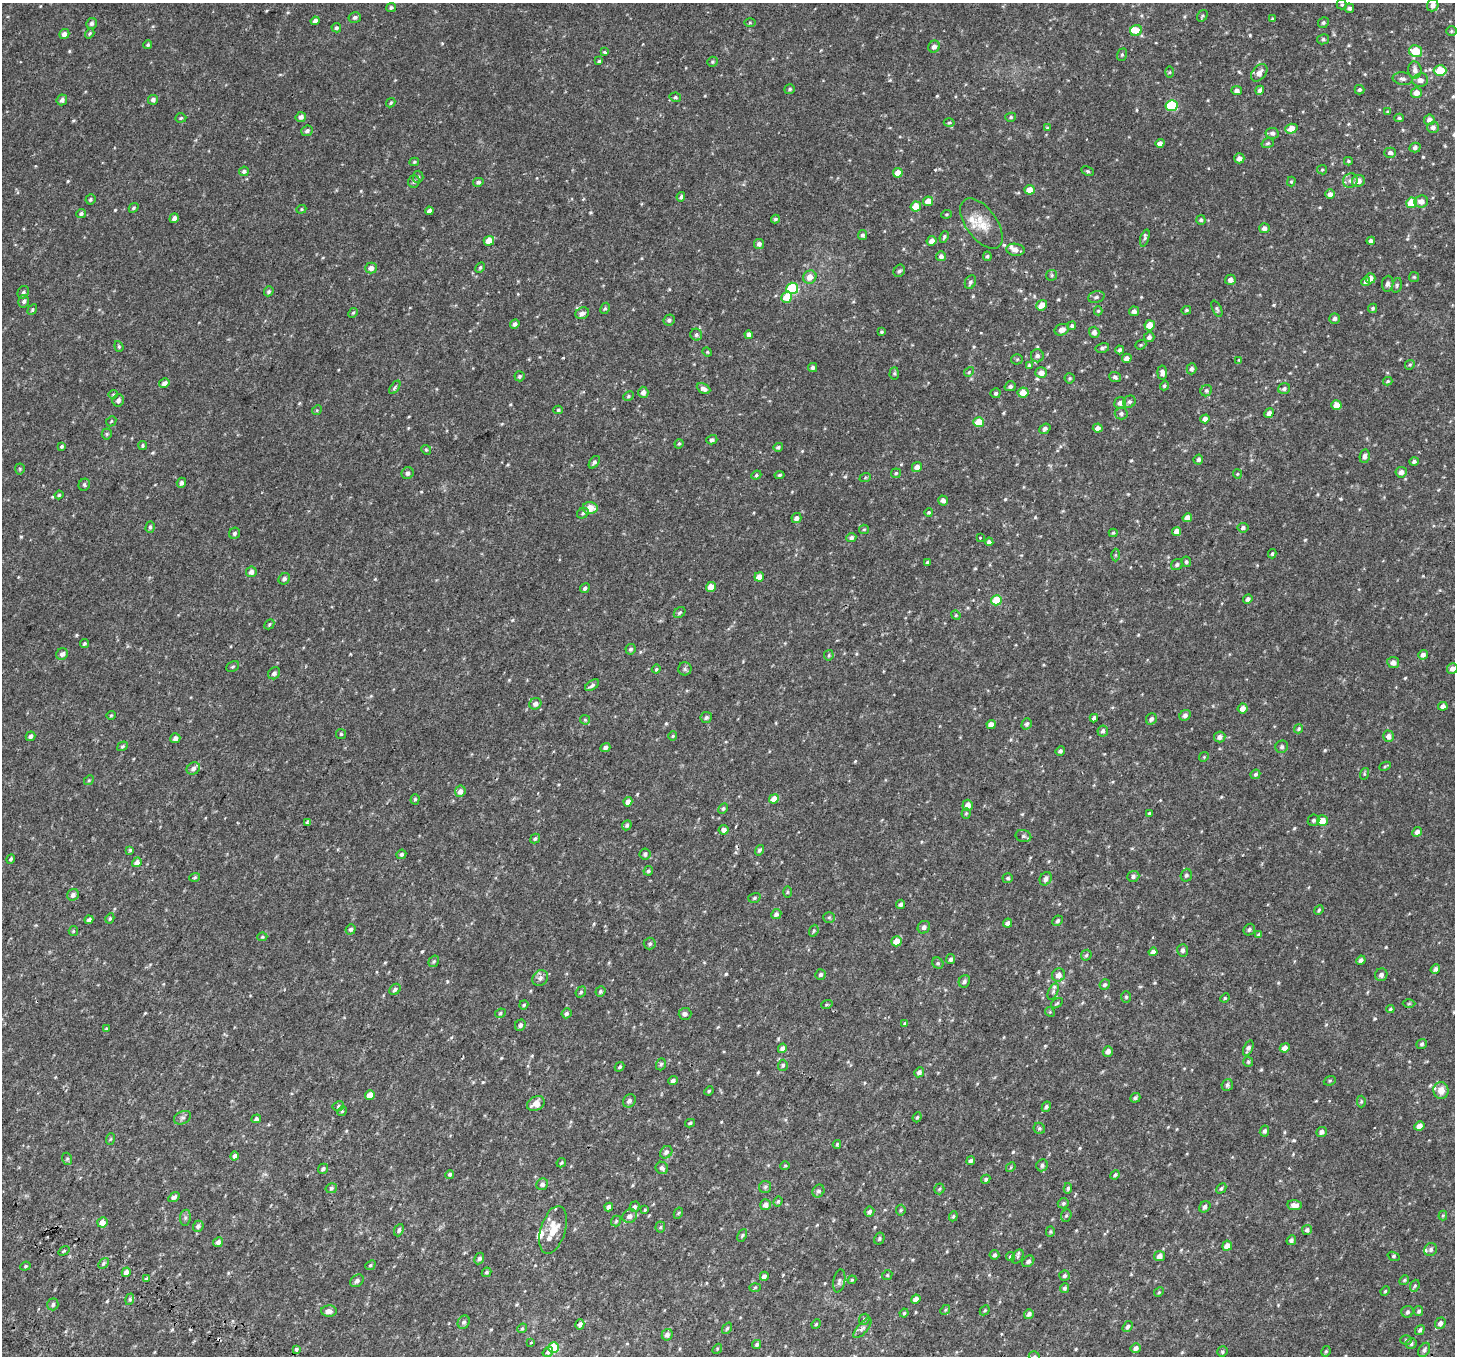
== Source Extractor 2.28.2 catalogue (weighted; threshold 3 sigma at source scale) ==
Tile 7 of 4 x 4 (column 3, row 2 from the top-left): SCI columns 2985-4437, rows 3021-4374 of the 5977 x 6104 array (HDU 1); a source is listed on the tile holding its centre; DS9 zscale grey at full resolution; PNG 1457 x 1358 px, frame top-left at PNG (2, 3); each listed source drawn as its Kron ellipse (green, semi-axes under 4 px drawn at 4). Shown black and unused: <1% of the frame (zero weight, under 2 of 3 exposures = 6% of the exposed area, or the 3 px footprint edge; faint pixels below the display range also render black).
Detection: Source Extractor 2.28.2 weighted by HDU 2 'WHT'; one run over the whole footprint, this tile lists its part. Background 0.0187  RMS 0.0068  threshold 0.0308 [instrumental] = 3 sigma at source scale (4.5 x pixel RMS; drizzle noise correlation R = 1.50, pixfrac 1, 0.0396/0.0396 arcsec/px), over >= 5 px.
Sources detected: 624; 4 cosmic-ray / hot-pixel residue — neither listed nor drawn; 11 inside a brighter listed object's ellipse — not listed separately; of the other 609, all 500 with FLUX_AUTO >= 0.692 (the completeness limit of this list) listed and drawn (109 fainter detections not listed), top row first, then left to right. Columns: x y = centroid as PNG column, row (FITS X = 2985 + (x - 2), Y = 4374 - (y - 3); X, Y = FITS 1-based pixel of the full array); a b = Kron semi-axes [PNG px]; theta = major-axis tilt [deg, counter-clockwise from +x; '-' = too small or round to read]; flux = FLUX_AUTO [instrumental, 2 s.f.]
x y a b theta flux
1342 4 5 5 - 0.92
1433 5 6 5 - 2.5
391 7 5 4 - 1.2
1349 8 5 5 - 1.6
1202 16 6 5 - 1
355 17 6 5 - 1.9
1272 19 4 3 - 0.74
315 21 4 4 - 2.3
750 22 6 4 -1 0.76
92 23 5 5 - 1.6
1323 23 6 5 - 1.3
336 28 5 4 - 1.4
1136 30 6 5 - 6.6
1451 31 5 5 - 0.92
90 33 5 4 - 0.88
64 34 5 4 - 2.2
1323 39 6 5 - 1.2
148 45 4 4 - 0.93
934 47 6 5 - 2.3
1416 51 6 5 - 13
605 52 3 3 - 2.2
1122 55 6 5 - 1
599 61 3 3 - 0.73
713 62 5 5 - 0.84
1415 70 8 6 -83 3.6
1440 71 6 5 - 15
1170 72 6 4 89 0.78
1259 73 10 6 51 3.7
1403 79 10 6 -7 2
1420 80 8 6 7 3.1
790 89 5 5 - 1.1
1237 90 5 4 - 2.2
1260 90 5 4 - 1.6
1360 90 5 4 - 1.2
1416 93 5 5 - 4.7
675 97 6 4 -13 0.94
62 100 5 5 - 2.1
153 100 5 5 - 1.6
391 103 5 4 - 0.83
1171 106 6 5 - 35
1388 112 4 4 - 1
301 117 5 5 - 2
1011 117 5 4 - 0.95
181 118 5 4 - 0.91
1399 118 5 4 - 0.94
1429 120 5 5 - 2.3
949 123 5 3 - 0.74
1433 127 6 5 - 2.3
1047 128 4 3 - 0.7
1291 129 6 4 18 7.5
307 131 6 5 - 1.7
1272 133 7 5 -10 1.7
1160 143 5 4 - 2.5
1268 143 6 4 16 0.96
1415 148 5 5 - 1.6
1390 153 6 5 - 1.9
1239 158 5 5 - 3
1348 161 4 3 - 0.81
414 162 5 3 - 0.81
1322 170 5 4 - 0.78
244 171 5 5 - 1.6
1088 171 6 4 -26 0.91
898 173 5 5 - 5.8
418 177 6 5 - 0.97
1350 181 7 7 - 2.4
1358 181 6 5 - 4.2
414 182 6 5 - 1.4
478 182 5 4 - 1.4
1291 182 5 4 - 0.8
1029 190 5 5 - 6.1
1330 194 5 4 - 2.6
681 197 4 3 - 1.3
90 199 5 5 - 0.94
928 201 5 5 - 5.9
1421 201 7 6 - 3.6
1412 203 5 5 - 15
916 206 5 5 - 9.6
134 208 5 4 - 0.95
301 209 5 4 - 0.76
429 211 4 4 - 2.1
81 214 5 4 - 1.2
947 214 5 3 - 0.7
174 218 5 4 - 2
775 219 4 4 - 0.98
1201 220 5 4 - 1.2
981 223 29 15 -54 12
1264 228 5 5 - 2.7
862 235 5 4 - 1.5
944 237 6 4 68 1.1
1145 238 9 4 73 1.2
489 241 5 5 - 6.5
932 241 5 4 - 3.3
1371 241 4 4 - 1.7
759 244 5 5 - 2.2
1015 250 9 6 -7 3.1
941 256 5 5 - 2.3
987 256 4 4 - 1
480 267 5 4 - 0.82
371 268 6 5 - 3.3
899 271 6 5 - 1.4
1051 275 6 5 - 0.95
810 277 7 6 - 5
1414 277 5 5 - 0.88
1370 278 5 5 - 3.3
1230 280 5 5 - 2.9
1366 281 4 4 - 1.6
970 282 7 5 64 1.5
1388 284 8 5 82 1.7
1397 285 7 5 75 1
792 288 6 5 - 39
269 291 5 4 - 1.1
23 292 6 5 - 1.5
787 297 5 5 - 11
1096 297 8 5 16 1.7
24 301 6 5 - 1.5
1042 305 6 5 - 6.2
605 308 6 4 61 1
1373 308 5 4 - 1.1
1217 309 9 4 -63 1.1
32 310 5 4 - 0.86
1186 310 5 4 - 0.78
1098 311 4 4 - 0.85
1134 311 5 5 - 2.3
353 313 5 4 - 0.79
582 313 7 5 23 2.3
1335 318 5 5 - 1.7
669 320 6 5 - 1.6
515 324 5 4 - 2
1150 325 5 5 - 7
1072 326 4 4 - 1.3
1062 330 7 5 23 3.1
881 332 4 4 - 0.8
1094 332 5 5 - 2.5
696 335 6 6 - 1.6
749 335 4 4 - 2.2
1149 337 5 5 - 1.9
1141 345 6 4 20 0.82
119 346 5 4 - 0.77
1102 348 7 4 14 1.3
1120 350 4 4 - 1.3
707 352 5 4 - 0.73
1037 356 6 6 - 2.1
1127 358 5 4 - 2.9
1017 359 5 5 - 0.85
1239 360 4 4 - 0.7
1029 365 4 4 - 0.83
1410 365 5 4 - 0.86
813 367 5 4 - 1.5
1192 369 5 5 - 1.6
969 372 5 4 - 0.81
894 373 6 4 88 0.99
1041 373 6 5 - 3.8
1162 373 7 5 -83 2.7
520 376 5 5 - 1.1
1115 377 6 5 - 1.8
1070 378 5 5 - 0.87
1388 381 4 3 - 0.78
164 383 5 4 - 2.6
1010 386 6 5 - 1.5
1164 386 5 4 - 0.92
395 387 7 4 55 1.1
703 389 7 5 -27 2.3
1284 389 6 5 - 1.7
1206 391 6 5 - 1.3
643 392 6 5 - 2.9
996 393 5 5 - 1.2
1023 393 5 5 - 6.4
113 394 5 4 - 0.69
628 396 5 4 - 0.97
118 400 6 5 - 1.9
1129 402 6 5 - 1.4
1120 403 6 5 - 2.8
1336 405 5 5 - 5.1
317 410 5 4 - 0.73
558 410 4 4 - 0.86
1121 413 6 6 - 1.8
1269 413 5 4 - 2.5
1205 419 5 4 - 3.3
111 421 6 4 46 0.75
979 422 5 5 - 11
1098 428 5 4 - 3.2
1045 429 6 4 39 1.7
107 434 5 5 - 0.88
712 440 5 4 - 1.6
679 444 5 4 - 0.79
143 445 4 4 - 0.99
62 446 4 3 - 0.98
778 447 5 4 - 1.1
426 450 5 4 - 0.84
1365 456 7 5 81 2.1
1198 459 5 4 - 1.3
594 462 7 4 55 1.6
1414 462 5 4 - 1.4
917 467 5 5 - 3.5
20 469 5 5 - 0.77
1401 472 6 5 - 2.7
408 473 6 6 - 1.8
896 473 5 4 - 0.9
1237 474 5 4 - 0.72
756 475 5 4 - 0.88
779 475 5 4 - 0.98
865 478 6 3 19 0.73
181 483 5 4 - 1.4
84 485 6 5 - 1.4
59 495 4 4 - 0.84
943 500 5 4 - 1.9
590 508 7 6 - 7.9
929 512 4 4 - 0.83
583 513 6 5 - 1.1
796 518 5 5 - 2.5
1187 518 5 4 - 4.2
150 527 6 4 72 1.3
1243 528 5 5 - 1.8
864 529 5 4 - 0.76
1177 531 4 4 - 4.3
234 533 6 5 - 1.5
1113 533 4 4 - 0.8
851 538 5 4 - 1.8
980 538 3 3 - 1.4
989 542 4 4 - 2
1272 554 4 3 - 0.93
1116 555 6 4 -90 0.79
1186 562 5 4 - 1.1
927 563 4 4 - 1.2
1177 565 6 5 - 1.4
251 572 5 5 - 2.5
759 577 5 4 - 5.4
284 579 6 5 - 1.7
711 587 5 5 - 5.2
585 588 5 4 - 1.3
1248 599 5 4 - 1.8
996 600 5 5 - 18
680 612 6 5 - 1.1
956 615 5 4 - 0.76
269 624 5 4 - 0.84
84 644 4 4 - 0.89
631 649 5 5 - 1.3
62 654 6 5 - 2.3
829 655 5 4 - 0.87
1423 655 5 5 - 2.5
1393 662 6 5 - 3.3
233 667 7 5 32 1
656 669 4 4 - 0.87
685 669 6 6 - 1.4
1452 669 5 5 - 3.2
274 673 6 5 - 2.1
592 685 8 4 35 1.8
535 704 6 5 - 2.9
1443 706 5 4 - 2.3
1243 708 5 5 - 4.1
111 715 4 4 - 0.71
1185 715 6 5 - 1.9
706 718 6 5 - 1.5
1094 718 4 4 - 2
1151 719 6 5 - 1.9
585 720 5 4 - 0.83
991 724 4 4 - 3.8
1027 724 6 5 - 1.4
1299 729 4 4 - 1.1
1103 731 6 5 - 1.8
341 734 5 5 - 0.83
30 736 5 4 - 1.8
673 736 5 4 - 0.73
1388 736 6 5 - 3
1220 737 6 5 - 3
175 738 5 4 - 2.8
123 746 5 4 - 0.97
1282 747 6 6 - 1.6
605 748 5 4 - 1.8
1060 751 5 4 - 1.8
1204 757 5 4 - 0.73
1385 766 6 3 25 0.76
193 768 7 5 32 2.3
1255 774 5 4 - 1.3
1364 774 6 4 73 0.83
89 780 5 4 - 0.72
460 791 6 5 - 3.7
415 799 5 4 - 0.9
774 799 5 4 - 7.8
628 802 5 4 - 3.2
968 805 5 5 - 4
723 808 6 4 63 1.1
966 813 5 4 - 0.8
1149 813 4 3 - 0.78
1313 820 6 5 - 1.4
1322 821 5 5 - 8.5
307 822 4 3 - 2.2
627 825 5 4 - 1.1
724 830 5 5 - 2.8
1417 832 5 4 - 2.8
1023 836 8 6 -14 1.5
535 838 5 4 - 1.1
130 850 4 4 - 0.82
759 850 5 4 - 1.2
401 854 5 4 - 1.5
645 854 5 5 - 1.6
11 859 5 3 - 1.3
137 862 5 4 - 3.3
648 871 5 4 - 1.1
1186 875 6 5 - 1.5
1133 876 6 5 - 1.8
195 877 5 4 - 0.82
1008 878 5 4 - 1.1
1046 879 7 5 59 2.6
787 892 6 4 89 0.75
73 895 6 5 - 2.3
754 898 6 5 - 1
900 904 5 4 - 1.7
1319 910 5 4 - 0.76
776 914 5 4 - 1.9
829 917 6 5 - 0.93
110 918 5 4 - 1
89 920 4 3 - 1.7
1058 921 5 5 - 1.2
1007 923 5 4 - 2.3
924 927 6 6 - 1.9
351 929 5 5 - 1.6
1249 930 6 5 - 1.4
73 931 5 4 - 0.72
814 931 6 4 68 0.9
1259 935 4 3 - 1.6
262 937 5 4 - 0.75
897 941 5 5 - 9.4
650 944 6 6 - 1.3
1183 950 6 5 - 1.7
1153 952 4 4 - 3.2
1086 955 6 5 - 1
951 959 5 4 - 1.4
1361 960 5 4 - 2
434 961 6 5 - 0.98
938 963 6 5 - 1.1
1435 969 5 4 - 2.1
821 974 5 5 - 1.5
1058 975 7 6 - 3.9
1381 975 6 6 - 2.2
540 978 8 7 - 2.3
964 981 6 5 - 1.6
1105 985 5 5 - 1.4
395 989 6 5 - 1.7
600 991 5 4 - 1.1
1053 991 8 4 66 1.4
581 992 6 4 51 1.2
1126 997 6 5 - 1
1225 998 5 4 - 0.78
1057 1003 7 3 35 0.75
827 1004 6 3 19 0.75
1409 1004 6 4 2 0.78
524 1005 4 4 - 0.92
1390 1009 4 3 - 0.78
1050 1012 5 4 - 0.71
500 1013 5 4 - 0.96
566 1013 5 4 - 1.4
685 1014 6 6 - 2.1
905 1023 4 4 - 0.83
520 1025 6 5 - 1.7
106 1029 4 3 - 0.76
1422 1044 5 5 - 1.2
782 1048 5 4 - 2.3
1248 1048 8 4 66 2.1
1285 1048 5 4 - 4
1108 1051 5 5 - 2.5
1248 1062 5 5 - 1
661 1064 6 4 71 1.1
783 1065 5 5 - 1.1
620 1067 5 3 - 0.99
919 1072 5 4 - 2
673 1081 5 4 - 2.2
1330 1081 6 4 21 0.9
1227 1085 6 5 - 1.6
1441 1090 8 7 - 5.4
709 1091 5 4 - 0.78
370 1095 5 4 - 7.2
1135 1098 5 4 - 1.5
629 1101 7 6 - 1.8
1361 1101 6 4 88 0.88
536 1104 9 7 30 5.2
338 1106 6 5 - 1
1046 1107 5 4 - 1.3
342 1111 5 4 - 0.75
917 1117 5 4 - 0.93
182 1118 9 6 27 1.7
256 1119 5 4 - 1.3
690 1123 5 3 - 1.1
1419 1126 5 4 - 3.6
1039 1128 6 5 - 1.1
1264 1131 5 4 - 1.4
1322 1132 5 5 - 2.4
110 1139 6 3 70 0.74
837 1144 4 3 - 0.82
666 1152 7 5 45 2
234 1156 4 4 - 1.8
67 1159 6 5 - 0.94
971 1161 5 4 - 1.7
561 1163 5 4 - 0.96
1042 1165 6 5 - 1.6
785 1166 4 4 - 0.69
1011 1167 5 4 - 0.83
662 1168 6 6 - 1.8
323 1169 5 4 - 1.5
450 1174 4 4 - 1.2
1115 1175 5 4 - 1.1
986 1179 5 4 - 1.2
542 1184 6 5 - 2.3
765 1187 6 6 - 1.3
331 1188 6 5 - 1.3
1068 1188 5 4 - 1.2
1221 1188 6 4 46 1
939 1189 5 5 - 0.86
818 1191 6 5 - 1.6
174 1197 6 4 35 1.8
778 1201 5 4 - 0.97
1063 1203 6 5 - 1.1
765 1205 5 5 - 2.8
1294 1205 7 5 -5 4
609 1207 4 4 - 2.7
635 1207 5 5 - 1.9
1205 1207 6 5 - 1.8
645 1210 4 3 - 0.7
901 1210 5 5 - 0.84
869 1212 5 5 - 1.9
678 1213 6 4 61 0.79
1066 1215 6 5 - 1
1443 1215 5 4 - 0.73
630 1216 8 6 33 3.1
953 1216 5 4 - 0.84
185 1218 8 5 83 1.4
616 1221 5 5 - 0.9
102 1222 5 5 - 4.9
198 1226 6 5 - 1.7
660 1227 5 5 - 0.9
399 1230 6 4 66 1.5
553 1230 24 12 73 11
1307 1230 5 5 - 1.6
1050 1232 5 4 - 0.82
742 1235 7 4 63 0.97
879 1238 6 5 - 1.1
1291 1240 5 4 - 1.4
218 1242 5 4 - 2.3
1227 1246 5 5 - 5.1
1431 1249 7 6 - 1.5
64 1251 6 3 37 0.7
994 1255 5 4 - 1.2
1011 1256 4 3 - 4.5
1018 1256 8 5 58 1.1
1159 1256 5 5 - 3.4
1394 1256 6 4 -20 0.94
479 1258 6 4 61 1.8
1028 1261 6 5 - 1.6
103 1263 6 4 46 1.1
370 1265 5 4 - 1
25 1266 5 4 - 0.8
126 1272 5 4 - 4.2
487 1272 5 4 - 1
887 1275 5 4 - 0.82
764 1276 5 4 - 2.9
1064 1276 5 5 - 1.4
147 1278 3 3 - 1.6
852 1280 4 4 - 0.76
1404 1280 5 4 - 0.88
357 1281 7 5 39 1.7
839 1281 11 6 78 1.8
1415 1286 6 4 68 0.88
755 1287 6 4 3 0.71
1065 1288 5 4 - 1.4
1385 1291 5 4 - 0.78
1159 1292 5 4 - 0.76
130 1299 6 4 74 1.1
916 1299 5 4 - 3
53 1304 6 5 - 1.6
945 1310 5 4 - 0.83
985 1310 5 3 - 0.71
329 1311 8 5 2 3.2
1419 1311 5 4 - 1.4
1407 1312 6 5 - 1.4
904 1313 4 4 - 0.9
1029 1314 5 4 - 2.1
864 1319 6 5 - 0.94
464 1322 7 5 62 1.4
1440 1323 6 5 - 2.6
580 1324 5 4 - 2.2
816 1324 5 4 - 0.79
1128 1327 6 4 55 1.4
522 1328 5 4 - 0.8
727 1328 6 4 53 0.87
862 1328 12 5 49 2
1420 1330 5 4 - 1.4
667 1335 6 5 - 2.6
1406 1340 6 5 - 0.97
530 1342 3 3 - 1.9
1411 1343 5 5 - 1.3
757 1344 5 4 - 1
554 1348 5 5 - 19
1136 1348 5 4 - 2.7
717 1349 5 4 - 0.77
296 1350 3 3 - 9.5
1424 1350 8 5 59 1.7
1326 1351 5 4 - 0.88
548 1352 5 4 - 1.5
1222 1352 5 5 - 1.1
1034 1356 5 5 - 0.81
Isophote crosses this tile's border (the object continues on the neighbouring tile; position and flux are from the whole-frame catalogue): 3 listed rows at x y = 1433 5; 1452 669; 1034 1356